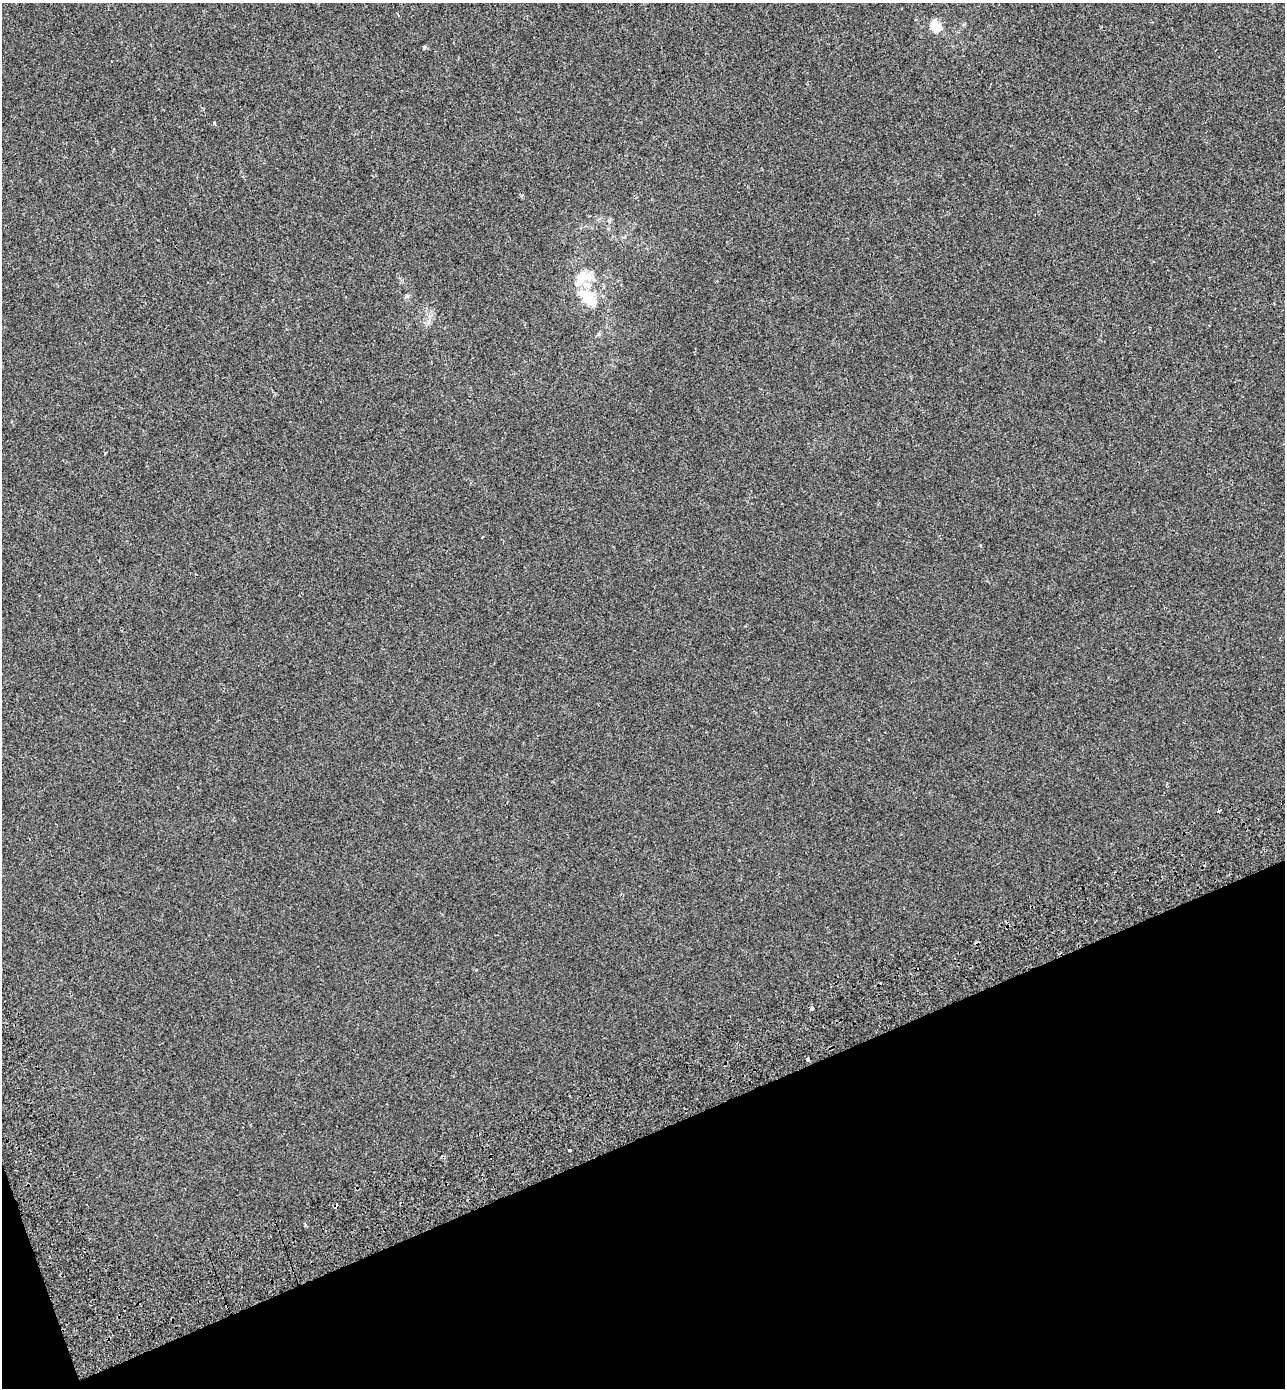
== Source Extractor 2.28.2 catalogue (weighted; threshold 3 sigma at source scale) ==
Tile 14 of 4 x 4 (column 2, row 4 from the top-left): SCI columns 1534-2816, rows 96-1481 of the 5579 x 5738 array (HDU 1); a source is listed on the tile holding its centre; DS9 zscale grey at full resolution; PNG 1287 x 1390 px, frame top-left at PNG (2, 3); no overlay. Shown black and unused: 19% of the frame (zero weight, under 2 of 3 exposures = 7% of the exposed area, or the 3 px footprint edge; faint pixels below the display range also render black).
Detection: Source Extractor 2.28.2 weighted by HDU 2 'WHT'; one run over the whole footprint, this tile lists its part. Background -1.84e-04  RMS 0.0045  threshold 0.0203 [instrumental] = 3 sigma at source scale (4.5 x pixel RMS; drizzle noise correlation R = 1.50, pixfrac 1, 0.0396/0.0396 arcsec/px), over >= 5 px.
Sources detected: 14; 2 inside a brighter object's white glare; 3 cosmic-ray / hot-pixel residue — not listed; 2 inside a brighter listed object's ellipse — not listed separately; the other 7 listed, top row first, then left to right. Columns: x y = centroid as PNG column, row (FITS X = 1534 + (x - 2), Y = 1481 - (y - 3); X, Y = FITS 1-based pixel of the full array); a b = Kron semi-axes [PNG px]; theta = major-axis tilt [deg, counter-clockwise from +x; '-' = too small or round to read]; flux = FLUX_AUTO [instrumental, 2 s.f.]
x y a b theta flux
936 27 15 11 2 4.7
424 47 4 3 - 0.92
214 123 4 4 - 0.44
586 299 25 16 -74 10
482 537 3 2 - 0.35
812 1008 3 3 - 3.4
570 1150 3 3 - 1.8